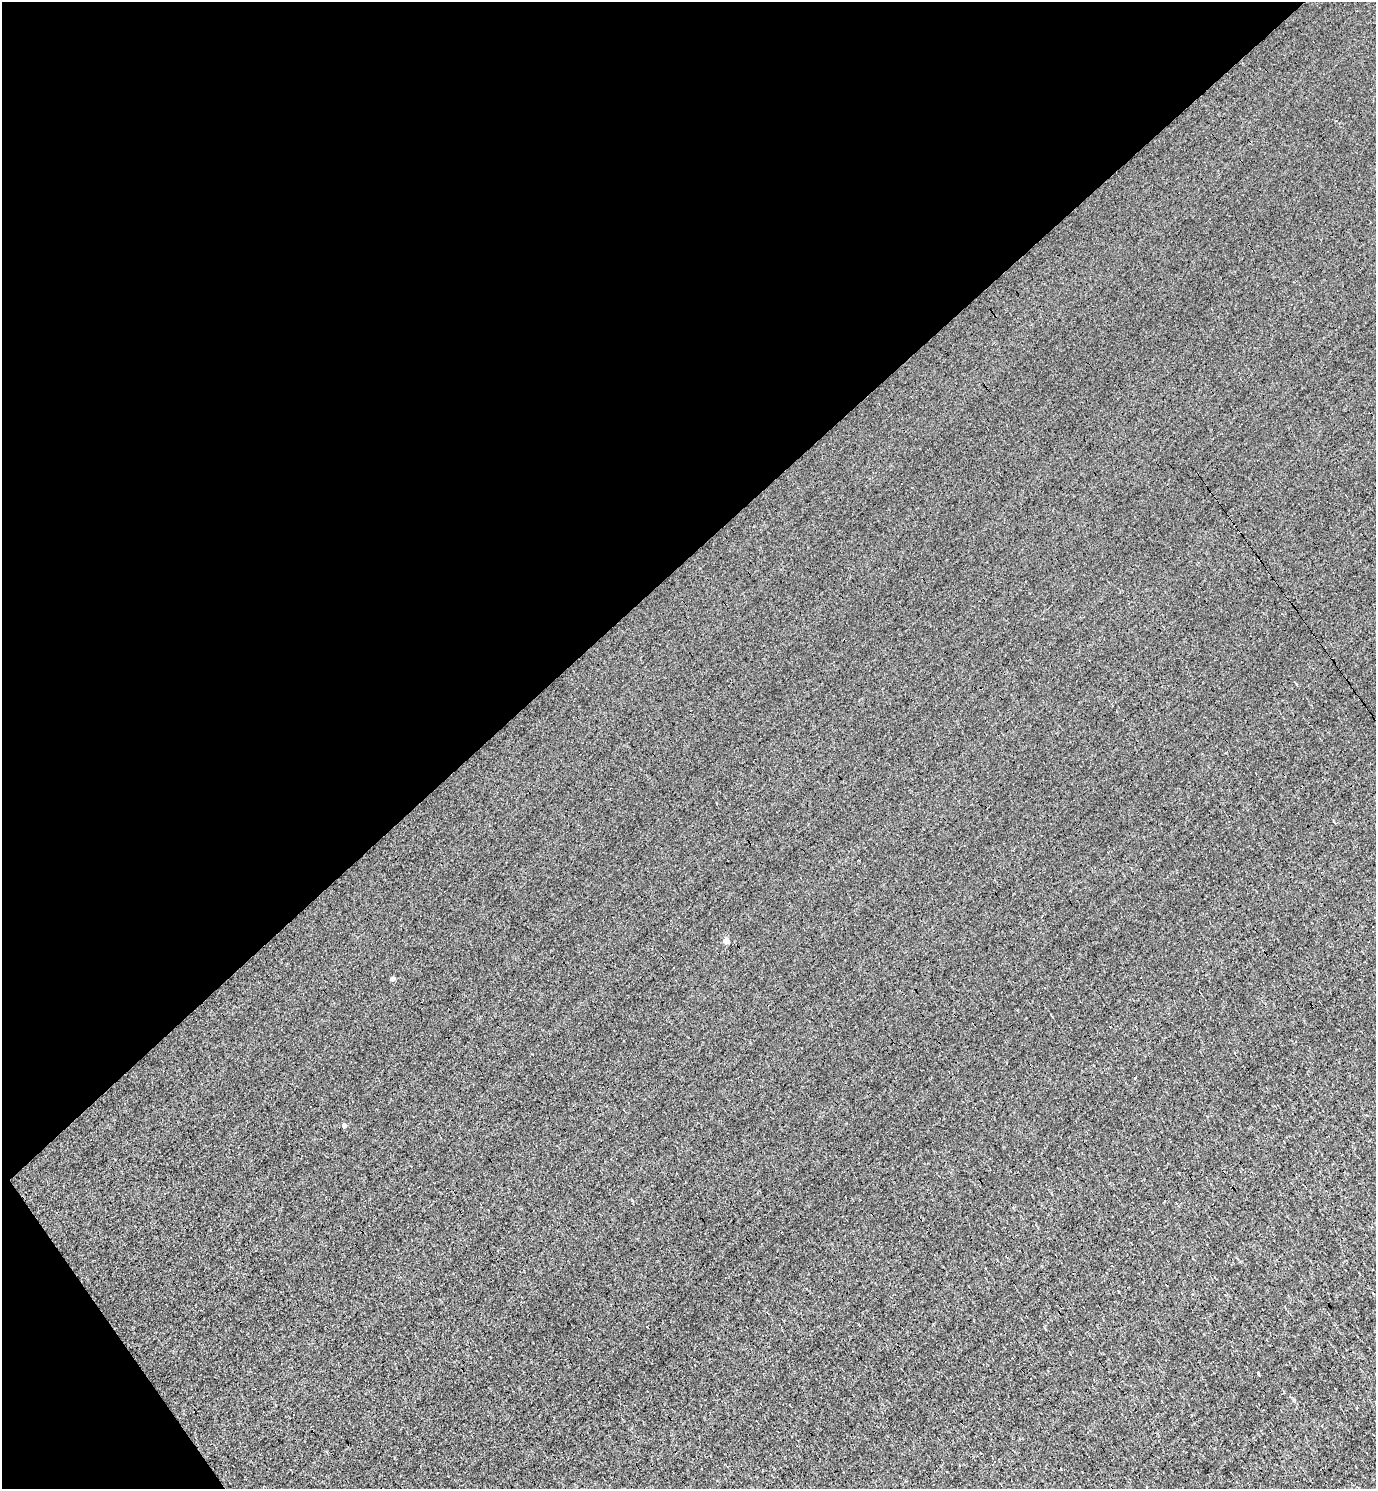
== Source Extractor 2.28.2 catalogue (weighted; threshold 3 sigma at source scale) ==
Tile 5 of 4 x 4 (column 1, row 2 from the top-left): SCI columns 294-1667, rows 2973-4459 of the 5939 x 5945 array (HDU 1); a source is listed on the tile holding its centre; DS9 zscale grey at full resolution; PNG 1378 x 1491 px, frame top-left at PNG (2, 2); no overlay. Shown black and unused: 39% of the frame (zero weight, under 3 of 4 exposures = <1% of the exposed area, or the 3 px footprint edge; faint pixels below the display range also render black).
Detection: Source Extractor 2.28.2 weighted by HDU 2 'WHT'; one run over the whole footprint, this tile lists its part. Background -0.00744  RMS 0.058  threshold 0.262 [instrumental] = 3 sigma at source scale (4.5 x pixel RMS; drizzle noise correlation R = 1.50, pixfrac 1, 0.05/0.05 arcsec/px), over >= 5 px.
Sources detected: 9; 3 cosmic-ray / hot-pixel residue — not listed; the other 6 listed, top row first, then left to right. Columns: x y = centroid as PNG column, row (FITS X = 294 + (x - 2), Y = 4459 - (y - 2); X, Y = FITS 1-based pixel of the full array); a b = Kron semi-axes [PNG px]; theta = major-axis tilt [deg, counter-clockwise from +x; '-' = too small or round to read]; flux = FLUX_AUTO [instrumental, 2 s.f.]
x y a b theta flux
726 941 4 4 - 70
392 979 4 4 - 41
1135 1077 3 3 - 14
344 1126 4 4 - 33
165 1193 3 3 - 5.5
1258 1373 3 3 - 27